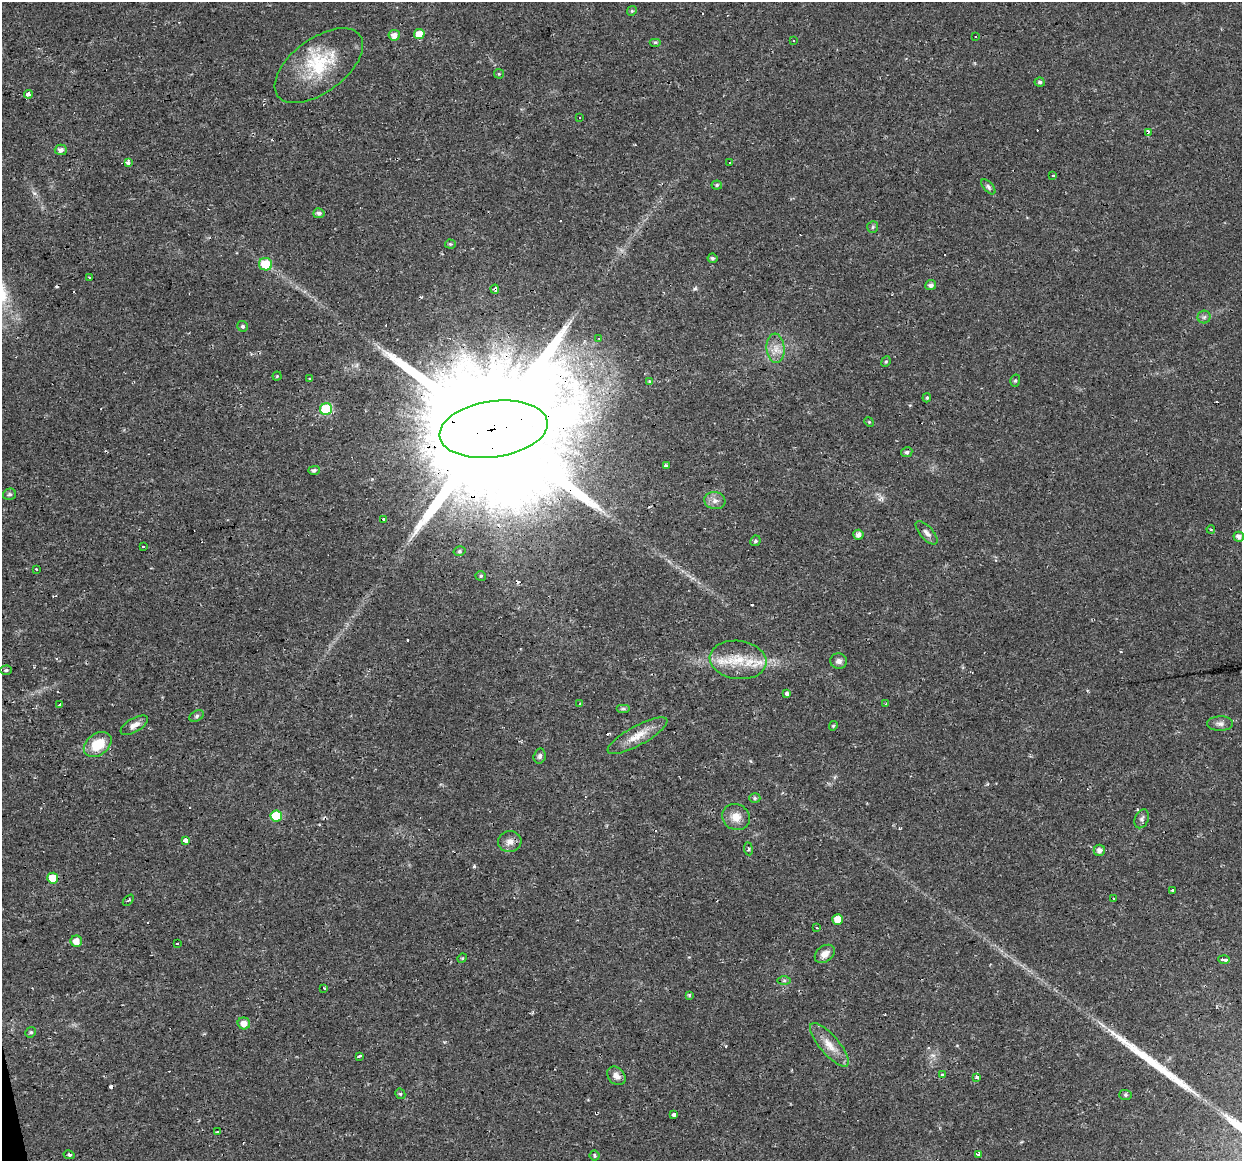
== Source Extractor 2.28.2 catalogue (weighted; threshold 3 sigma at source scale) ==
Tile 7 of 4 x 4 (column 3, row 2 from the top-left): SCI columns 2483-3722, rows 2349-3507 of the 4963 x 4744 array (HDU 1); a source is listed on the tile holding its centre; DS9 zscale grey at full resolution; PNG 1244 x 1163 px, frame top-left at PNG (2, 2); each listed source drawn as its Kron ellipse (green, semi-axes under 4 px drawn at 4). Shown black and unused: <1% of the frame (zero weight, under 2 of 3 exposures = <1% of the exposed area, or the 3 px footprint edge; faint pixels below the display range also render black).
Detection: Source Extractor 2.28.2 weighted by HDU 2 'WHT'; one run over the whole footprint, this tile lists its part. Background 0.0216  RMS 0.0031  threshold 0.0137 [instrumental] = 3 sigma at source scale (4.5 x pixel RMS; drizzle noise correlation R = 1.50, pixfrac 1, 0.0396/0.0396 arcsec/px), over >= 5 px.
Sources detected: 133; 25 cosmic-ray / hot-pixel residue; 1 long thin detection or spike segment (spike, bleed or trail) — neither listed nor drawn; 2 inside a brighter listed object's ellipse — not listed separately; the other 105 listed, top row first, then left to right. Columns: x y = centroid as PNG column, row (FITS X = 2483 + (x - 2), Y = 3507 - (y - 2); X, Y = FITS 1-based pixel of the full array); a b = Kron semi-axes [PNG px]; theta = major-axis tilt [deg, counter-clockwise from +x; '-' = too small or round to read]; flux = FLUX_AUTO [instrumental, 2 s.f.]
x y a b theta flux
632 11 5 4 - 0.4
419 34 5 5 - 4.2
394 35 5 5 - 1.8
976 36 3 2 - 0.69
794 41 3 2 - 0.32
655 42 6 4 0 0.41
319 66 51 27 37 18
499 74 5 4 - 0.38
1040 82 5 4 - 0.69
28 94 4 3 - 2.8
580 118 3 3 - 0.57
1148 133 4 3 - 4.9
61 150 6 5 - 1.5
128 162 4 3 - 2.7
729 162 3 3 - 0.97
1053 176 3 3 - 2.1
717 185 5 4 - 0.47
988 187 9 5 -48 0.71
319 213 6 5 - 0.95
873 227 6 5 - 0.5
450 244 5 4 - 0.45
712 258 5 5 - 0.66
266 264 7 6 - 7.8
89 277 3 2 - 0.29
931 285 5 5 - 1.1
495 289 4 4 - 2.7
1204 317 6 6 - 0.75
243 326 5 5 - 0.7
599 338 4 3 - 0.6
776 348 15 9 -84 2.8
886 362 5 4 - 0.44
277 376 4 4 - 0.35
310 379 3 2 - 0.47
650 381 4 3 - 0.66
1015 381 6 5 - 0.51
927 398 5 4 - 0.41
326 409 6 6 - 20
869 422 5 4 - 0.35
494 429 54 28 8 22000
907 452 5 5 - 0.77
666 466 4 3 - 0.99
314 470 5 4 - 0.74
9 494 6 5 - 0.66
715 501 10 8 -7 1.7
384 520 4 3 - 1.6
1211 529 4 3 - 0.44
927 533 14 6 -48 1.5
858 535 5 5 - 1.4
1239 537 5 5 - 1.6
755 541 5 5 - 0.61
143 546 3 2 - 0.54
460 551 6 4 16 0.54
36 569 3 2 - 0.25
481 576 5 4 - 0.52
738 660 28 19 -7 10
839 661 8 7 - 1.3
6 670 6 4 2 0.67
787 693 4 3 - 2.1
60 704 4 2 - 0.42
580 704 3 2 - 0.71
886 704 4 2 - 0.27
623 709 7 4 0 0.59
197 716 7 5 28 0.61
1220 724 13 7 0 1.3
134 725 15 7 30 1.9
833 726 5 4 - 0.47
637 736 33 9 29 5
98 744 15 10 37 7.8
540 756 7 6 - 0.84
755 798 5 5 - 0.52
276 816 6 5 - 11
736 817 14 12 -25 3.5
1142 819 10 6 66 0.95
186 840 3 3 - 11
510 842 11 10 - 2
748 849 6 3 -83 0.52
1099 850 5 5 - 1.4
53 878 5 5 - 6.6
1172 890 3 3 - 0.91
1114 898 3 2 - 0.35
128 900 6 2 45 0.3
838 919 5 5 - 3.5
817 928 3 2 - 0.29
76 941 6 5 - 2.3
177 943 3 3 - 0.86
825 954 11 8 35 2.2
462 958 5 4 - 0.34
1224 959 5 3 - 4.2
784 980 6 4 0 0.64
324 988 3 2 - 0.43
689 995 4 4 - 0.46
244 1023 6 6 - 2.3
31 1032 5 5 - 0.55
829 1045 27 9 -49 4.4
359 1056 4 3 - 0.76
942 1074 4 3 - 0.63
616 1076 10 8 -46 1.9
977 1077 4 4 - 1.7
400 1094 5 5 - 0.52
1126 1095 6 5 - 0.56
674 1115 3 3 - 5.1
217 1132 3 3 - 0.86
978 1154 3 3 - 7.5
69 1155 5 4 - 0.66
595 1156 5 5 - 0.46
Overlapping masked pixels (flux is a lower limit): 3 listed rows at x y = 1148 133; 495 289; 494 429